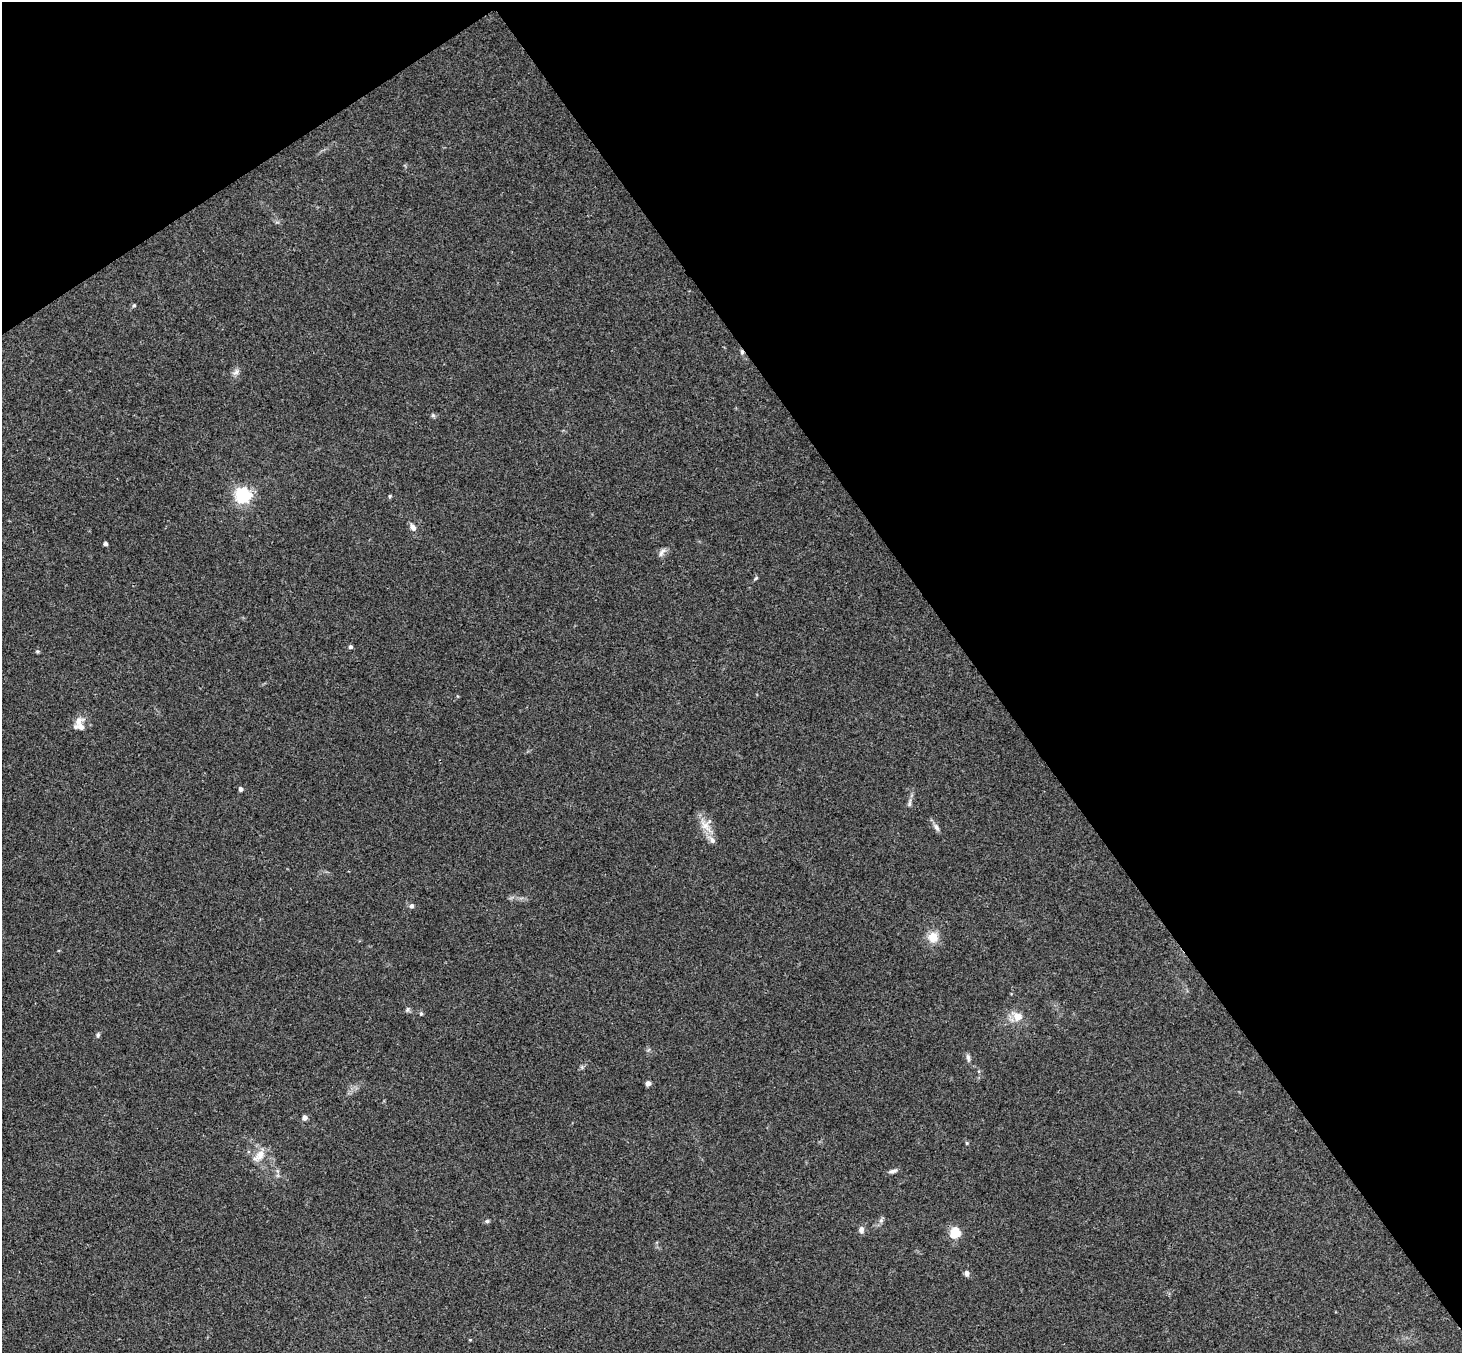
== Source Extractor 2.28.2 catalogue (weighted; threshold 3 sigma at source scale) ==
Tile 3 of 4 x 4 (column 3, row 1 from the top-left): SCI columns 2976-4435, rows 4383-5733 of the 5946 x 5927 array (HDU 1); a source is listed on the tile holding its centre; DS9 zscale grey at full resolution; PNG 1464 x 1355 px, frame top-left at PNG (2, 2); no overlay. Shown black and unused: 37% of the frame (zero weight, under 3 of 4 exposures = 6% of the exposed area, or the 3 px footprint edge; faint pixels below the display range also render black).
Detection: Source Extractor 2.28.2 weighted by HDU 2 'WHT'; one run over the whole footprint, this tile lists its part. Background 0.208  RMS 0.0083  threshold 0.0373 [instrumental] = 3 sigma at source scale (4.5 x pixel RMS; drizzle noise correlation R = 1.50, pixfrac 1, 0.05/0.05 arcsec/px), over >= 5 px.
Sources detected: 36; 1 cosmic-ray / hot-pixel residue — not listed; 1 inside a brighter listed object's ellipse — not listed separately; the other 34 listed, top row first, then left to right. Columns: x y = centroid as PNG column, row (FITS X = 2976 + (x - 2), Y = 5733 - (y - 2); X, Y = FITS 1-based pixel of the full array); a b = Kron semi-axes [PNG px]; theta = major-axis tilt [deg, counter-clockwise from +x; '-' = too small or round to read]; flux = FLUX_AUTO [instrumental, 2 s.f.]
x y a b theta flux
134 305 5 4 - 1.1
236 372 10 6 53 3.2
433 415 6 5 - 1.5
243 495 6 6 - 260
390 496 4 4 - 1.1
413 527 10 6 -54 3.8
105 544 4 4 - 2.3
661 554 9 6 85 2.9
756 578 7 3 36 1.2
350 647 5 4 - 1.8
37 651 6 4 5 1.1
80 727 16 9 -6 6.4
241 789 4 4 - 2.8
909 803 12 5 76 2.6
705 825 16 11 -53 10
936 827 11 6 -61 2.9
712 840 8 7 - 3.6
412 906 6 5 - 2.2
933 937 12 11 - 11
407 1009 8 4 71 1.5
421 1014 5 5 - 1.2
1017 1016 15 11 -34 9.6
98 1035 7 4 81 1.5
968 1058 11 5 -86 2.2
648 1083 6 5 - 2.6
305 1117 5 5 - 3.6
967 1143 5 4 - 0.85
259 1155 20 9 43 8.9
893 1171 12 5 13 2.5
881 1220 7 5 46 1.9
487 1221 6 4 1 1.6
861 1229 8 6 87 3.5
955 1233 5 5 - 57
967 1273 7 5 -85 3